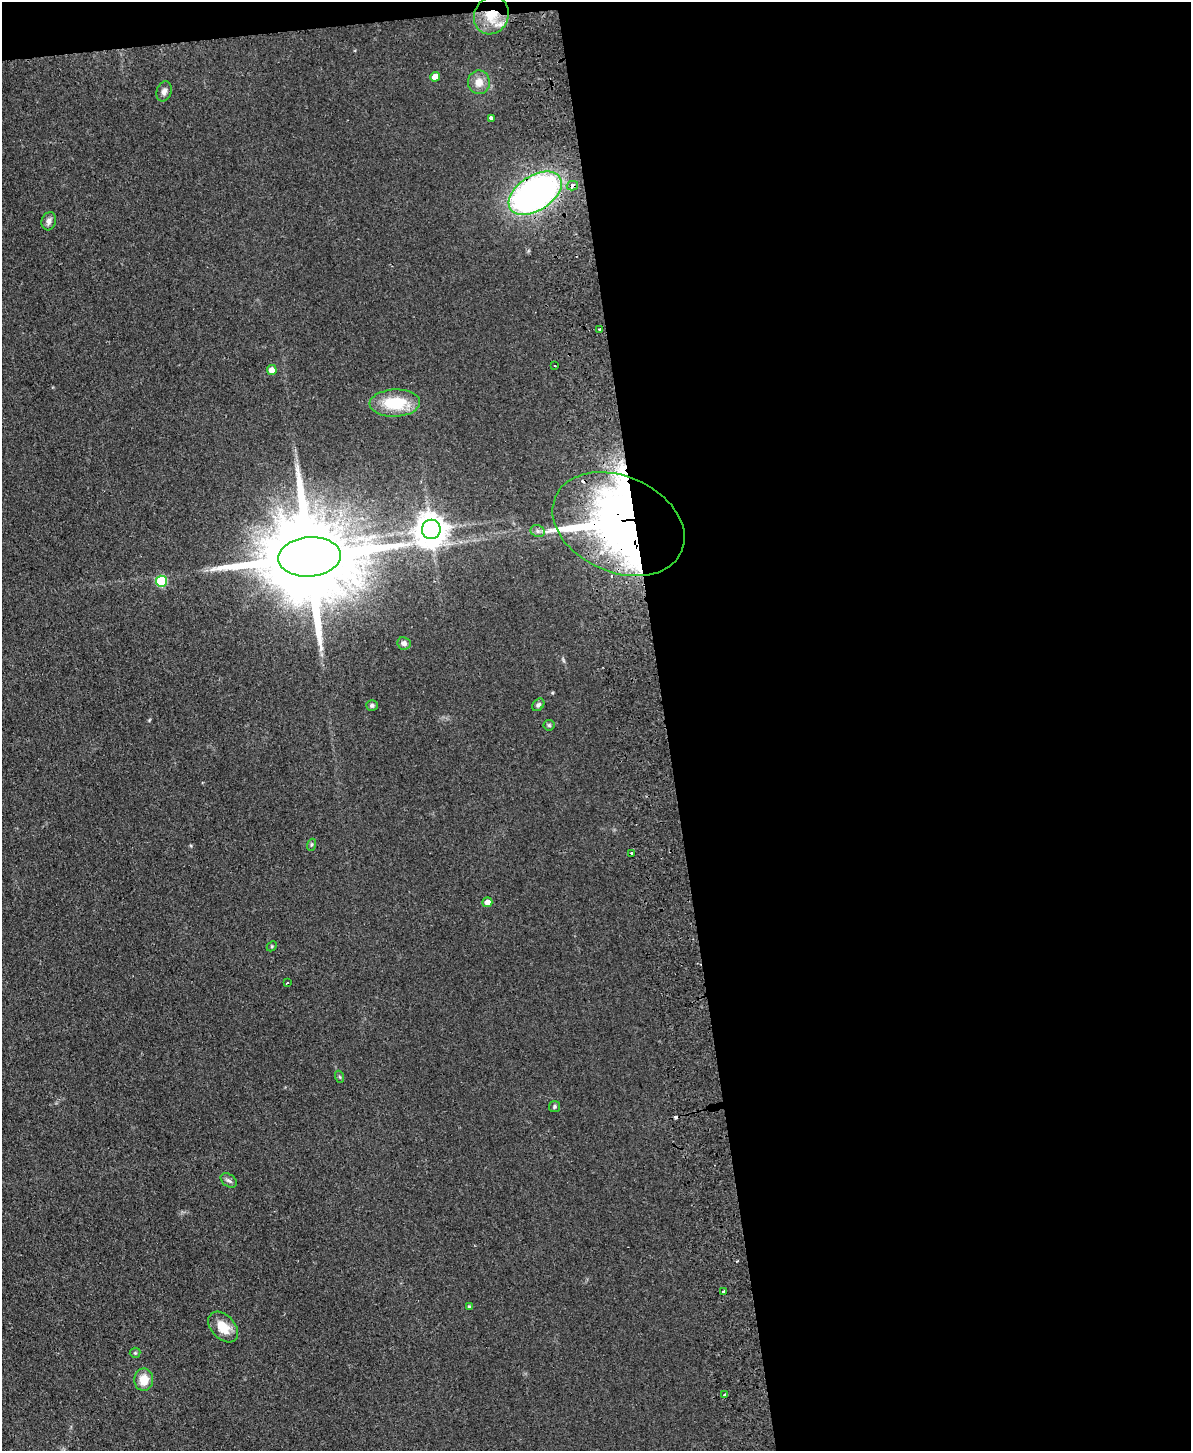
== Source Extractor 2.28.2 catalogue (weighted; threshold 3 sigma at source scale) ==
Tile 4 of 4 x 3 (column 4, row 1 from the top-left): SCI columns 3625-4813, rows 3157-4605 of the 4869 x 4754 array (HDU 1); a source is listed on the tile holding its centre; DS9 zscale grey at full resolution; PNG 1193 x 1453 px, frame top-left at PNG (2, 2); each listed source drawn as its Kron ellipse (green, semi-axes under 4 px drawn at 4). Shown black and unused: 45% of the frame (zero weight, under 2 of 3 exposures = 3% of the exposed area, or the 3 px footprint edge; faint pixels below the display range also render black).
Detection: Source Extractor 2.28.2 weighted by HDU 2 'WHT'; one run over the whole footprint, this tile lists its part. Background 0.0633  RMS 0.0093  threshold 0.042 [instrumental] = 3 sigma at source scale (4.5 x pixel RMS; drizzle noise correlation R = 1.50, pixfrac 1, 0.05/0.05 arcsec/px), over >= 5 px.
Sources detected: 38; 1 inside a brighter object's white glare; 2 cosmic-ray / hot-pixel residue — neither listed nor drawn; the other 35 listed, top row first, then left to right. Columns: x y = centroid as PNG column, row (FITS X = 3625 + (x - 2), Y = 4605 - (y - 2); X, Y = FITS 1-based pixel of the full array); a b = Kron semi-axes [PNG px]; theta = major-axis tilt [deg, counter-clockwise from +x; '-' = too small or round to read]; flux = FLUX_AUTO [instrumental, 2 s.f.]
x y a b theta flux
491 15 19 17 64 27
435 77 5 4 - 9.4
479 82 12 11 - 9.3
164 91 10 7 74 4
491 118 4 4 - 2.7
572 186 5 5 - 5.3
535 193 29 17 33 370
49 221 9 7 73 4
599 329 2 2 - 1
555 366 3 2 - 1.2
272 370 5 5 - 7.9
395 403 25 13 2 39
618 524 69 48 -23 520
431 529 10 9 - 1500
538 531 7 6 - 2.6
309 557 31 19 5 23000
161 581 5 5 - 54
404 643 7 6 - 3.7
372 705 6 5 - 2
538 705 7 5 49 2.4
549 725 5 5 - 1.4
311 845 6 4 71 1.3
632 853 3 2 - 2.2
487 902 5 5 - 5.8
272 946 6 4 46 1.1
288 982 3 3 - 0.96
340 1077 6 4 -71 1.1
554 1106 5 5 - 1.6
229 1180 9 6 -38 2.8
724 1292 4 3 - 2.3
469 1307 4 4 - 1.5
223 1327 18 11 -47 17
135 1353 5 5 - 1.3
144 1380 11 9 88 14
725 1395 4 3 - 3.5
Overlapping masked pixels (flux is a lower limit): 4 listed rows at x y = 491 15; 572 186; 535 193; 618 524